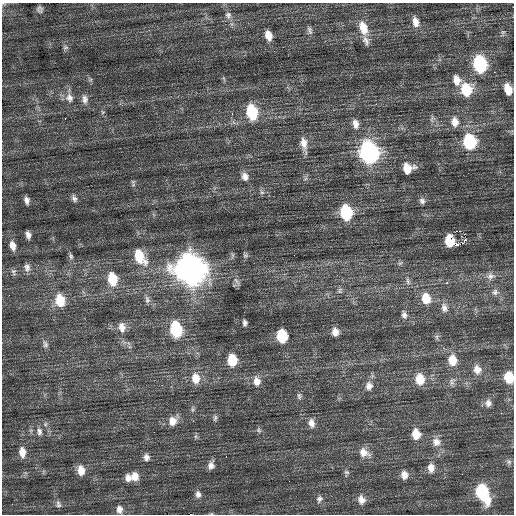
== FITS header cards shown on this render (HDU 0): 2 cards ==
NAXIS1  =                  512 / Axis length
NAXIS2  =                  512 / Axis length

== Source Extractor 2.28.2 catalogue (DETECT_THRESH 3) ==
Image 512 x 512 px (HDU 0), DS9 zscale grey, 1 PNG px = 1 image px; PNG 516 x 516 px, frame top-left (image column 1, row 512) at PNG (2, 3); no overlay
Background 0.487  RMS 0.77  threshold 2.31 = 3 sigma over >= 5 px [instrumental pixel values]
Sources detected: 103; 1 with non-positive FLUX_AUTO (blend fragments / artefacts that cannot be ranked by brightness) is not listed; the other 102 listed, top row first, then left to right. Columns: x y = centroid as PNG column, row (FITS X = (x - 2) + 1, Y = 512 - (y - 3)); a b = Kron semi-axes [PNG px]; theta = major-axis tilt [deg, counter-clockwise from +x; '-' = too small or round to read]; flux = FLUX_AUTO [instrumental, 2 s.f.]
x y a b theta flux
3 4 8 3 -6 63
40 9 10 8 -71 190
228 15 11 8 -78 270
415 22 13 8 -79 400
363 28 18 10 -71 890
310 30 11 6 -69 160
503 32 6 4 17 78
268 35 10 7 -72 500
366 41 14 7 -68 260
65 47 7 6 - 120
480 64 11 8 -80 5700
494 72 2 2 - 130
457 80 12 9 -78 480
508 89 9 6 -74 750
466 90 12 10 -87 1800
69 98 13 11 -69 430
85 99 13 8 -87 290
103 112 6 5 - 85
252 112 12 8 -78 2700
232 114 3 3 - 79
65 118 2 2 - 40
441 121 2 2 - 33
455 122 13 9 -83 430
356 124 12 7 -78 310
469 142 11 9 -80 4000
304 144 18 8 -80 510
369 152 12 10 -77 18000
407 168 10 9 - 930
245 176 10 8 -75 290
133 182 6 6 - 95
262 192 7 6 - 120
74 198 10 6 -64 180
27 200 8 5 -77 230
422 201 8 7 - 170
346 213 11 8 -83 3700
28 235 7 5 -77 230
450 240 9 7 -88 1600
465 240 5 2 - 110
457 245 4 3 - 200
13 246 11 7 -76 400
245 255 7 5 0 91
71 256 9 5 -73 130
139 257 17 10 -61 1400
400 263 7 4 36 81
27 267 10 8 -75 240
190 269 14 12 -64 59000
13 272 9 6 -81 130
490 276 11 9 8 250
112 279 13 9 -78 1400
408 281 10 5 -72 140
447 283 3 3 - 96
340 290 10 5 77 120
495 292 8 7 - 150
426 298 11 9 -77 860
147 299 11 6 -80 180
60 300 12 9 -78 1200
444 308 12 8 -74 250
404 315 9 6 -78 180
245 323 6 5 - 140
122 327 13 9 -80 370
176 329 11 8 -79 3800
335 332 8 7 - 370
282 336 9 7 -84 2300
437 337 7 4 -72 88
45 344 9 7 -73 150
232 360 10 7 -85 1600
452 360 11 9 -84 790
477 369 11 9 -76 420
509 377 9 7 -79 1200
195 378 14 10 -85 680
420 379 12 9 -84 910
257 381 12 9 -80 420
452 382 11 7 70 200
369 386 11 9 83 320
299 396 9 5 -82 120
488 403 10 9 - 260
192 409 7 4 -90 94
215 418 8 5 82 110
172 421 12 10 82 490
311 423 11 8 -76 310
259 430 7 5 -23 97
39 432 11 7 -78 210
416 434 10 8 -81 780
436 442 12 12 - 440
22 452 12 7 -83 460
364 453 15 10 -28 500
146 457 8 7 - 230
226 457 3 2 - 130
509 462 8 6 -75 130
211 465 10 7 72 260
431 468 11 8 90 390
81 470 11 8 -83 550
346 472 8 6 -15 100
404 475 9 7 -85 360
135 476 10 9 - 480
128 478 9 7 -81 300
482 492 15 8 -65 4000
198 494 10 7 -79 220
319 499 10 8 69 190
361 500 10 8 -69 330
58 504 9 6 -72 150
119 509 9 7 -86 260
At the frame edge (FLAGS 8, measured only in part): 2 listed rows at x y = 3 4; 509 377
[1 non-positive-flux detection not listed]